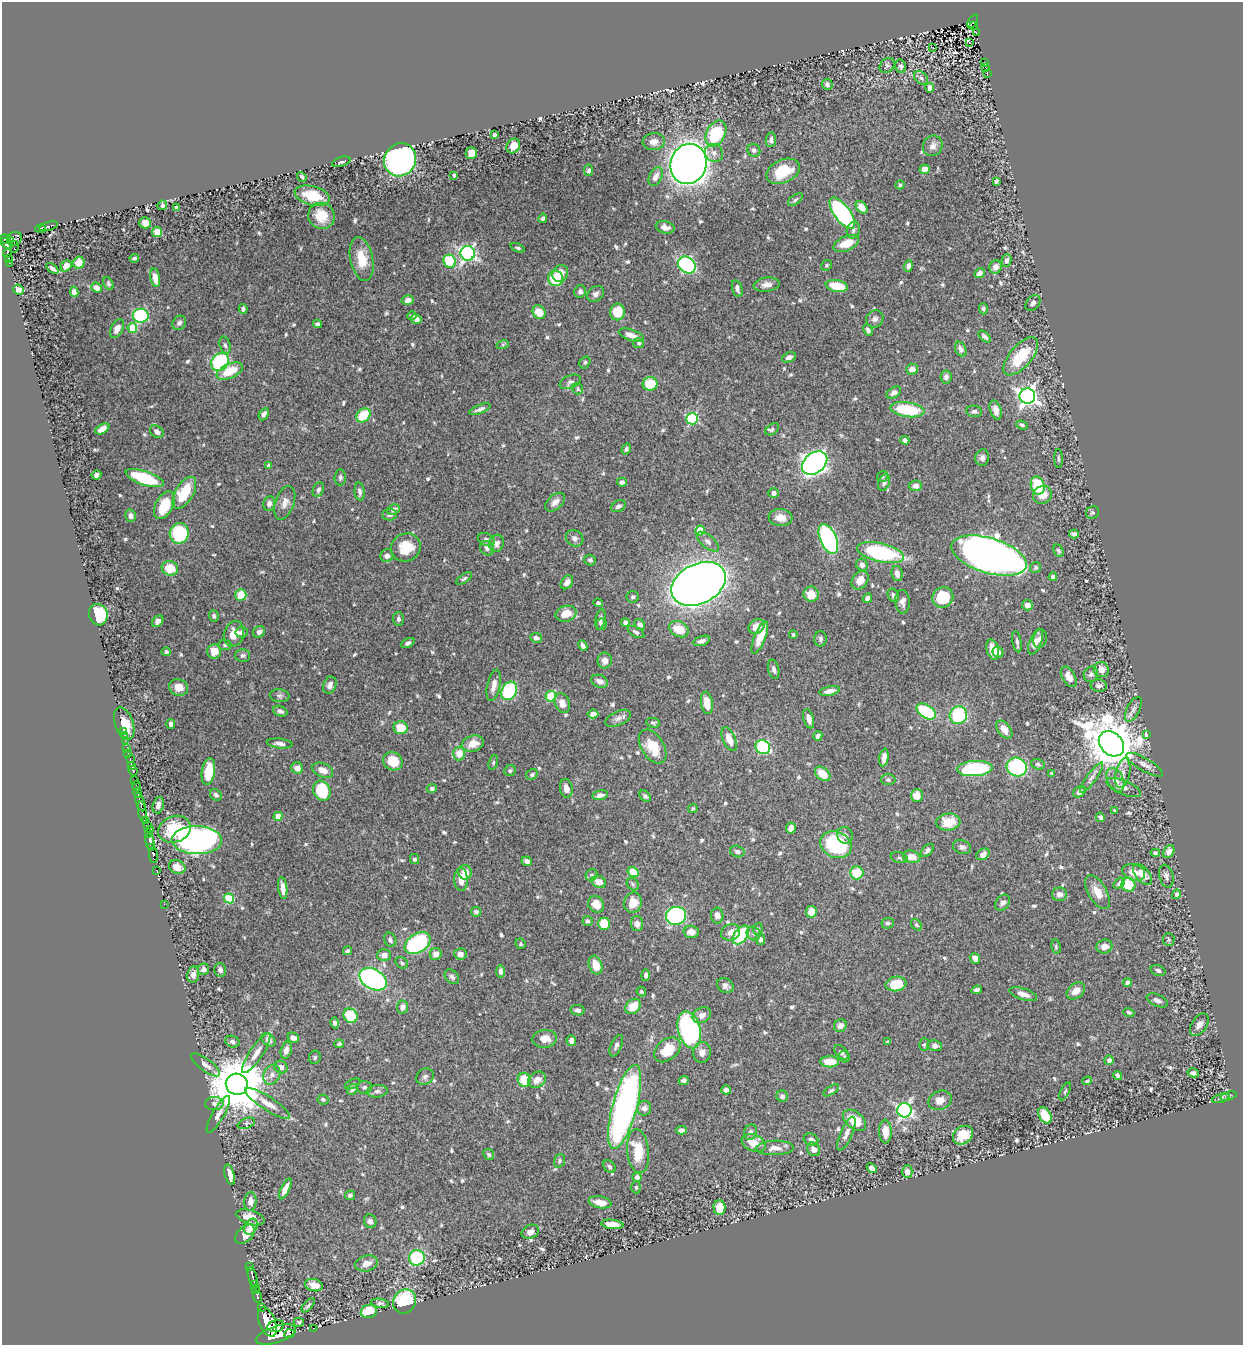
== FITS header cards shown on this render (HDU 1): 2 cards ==
NAXIS1  =                 1241
NAXIS2  =                 1343

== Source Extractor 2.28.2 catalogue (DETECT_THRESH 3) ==
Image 1241 x 1343 px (HDU 1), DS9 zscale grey, 1 PNG px = 1 image px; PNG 1245 x 1347 px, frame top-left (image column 1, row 1343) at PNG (2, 2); each listed source drawn as its Kron ellipse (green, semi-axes under 4 px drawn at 4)
Background 0.891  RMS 0.012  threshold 0.0352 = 3 sigma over >= 5 px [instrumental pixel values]
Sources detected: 674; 1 with non-positive FLUX_AUTO (blend fragments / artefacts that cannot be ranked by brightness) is neither listed nor drawn; of the other 673, the 500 brightest by FLUX_AUTO listed and drawn (173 fainter detections omitted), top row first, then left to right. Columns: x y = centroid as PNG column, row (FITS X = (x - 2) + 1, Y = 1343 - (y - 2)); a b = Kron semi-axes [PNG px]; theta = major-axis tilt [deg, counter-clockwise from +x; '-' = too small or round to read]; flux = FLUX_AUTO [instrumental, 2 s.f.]
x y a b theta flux
973 22 8 4 57 140
974 26 3 2 - 36
976 33 3 2 - 11
969 43 3 3 - 3.9
933 48 3 2 - 2.1
984 63 3 2 - 54
887 65 8 6 44 2.3
901 66 7 5 -77 1.9
985 68 4 3 - 50
987 73 3 2 - 15
921 78 8 6 -45 2.5
827 84 5 5 - 2
930 88 5 4 - 4.1
494 134 3 3 - 1.9
716 134 14 9 63 53
771 140 7 5 83 3.2
654 142 11 8 4 5.7
513 146 8 6 56 13
933 146 10 9 - 4.6
754 150 7 6 - 2.5
471 153 6 5 - 7.7
714 153 9 8 - 4.3
400 160 17 15 57 270
341 162 9 4 18 2.3
688 164 20 18 72 860
925 169 5 4 - 7.1
589 170 6 4 79 2
783 171 17 11 25 26
454 175 4 3 - 1.4
302 177 5 3 - 1.5
656 177 10 6 63 5.3
996 181 4 3 - 2
900 185 4 4 - 1.7
312 196 18 9 -15 23
795 200 8 4 37 1.9
162 205 5 4 - 2.2
862 207 7 5 -50 7.3
177 208 4 3 - 1.7
842 213 18 8 -53 140
321 216 13 13 - 19
543 218 5 4 - 1.7
145 223 6 5 - 5.3
49 226 9 3 17 88
665 227 9 6 -14 4.6
41 228 5 3 - 260
853 230 8 6 78 2.5
157 232 5 5 - 7.8
6 239 5 4 - 460
14 239 8 6 33 420
10 240 3 3 - 130
6 243 7 4 -30 470
846 243 14 7 24 14
14 247 6 2 71 54
518 248 7 4 -23 1.7
7 253 4 3 - 140
468 253 7 7 - 220
8 258 4 3 - 140
134 258 5 3 - 1.4
362 259 22 11 -78 20
450 261 7 6 - 31
1006 261 6 5 - 3.3
9 263 2 2 - 14
79 263 6 5 - 7.8
687 265 9 7 -38 110
827 265 5 5 - 1.3
66 266 6 5 - 7.1
908 266 6 4 75 3
996 267 7 6 - 5.3
52 268 7 3 -36 2.6
560 273 9 7 65 8
980 273 6 4 38 3.6
155 278 9 4 -79 8.8
555 278 8 7 - 26
108 283 7 4 -62 1.4
766 285 13 7 8 4.7
837 286 11 6 -11 23
97 288 6 4 -39 4.7
18 289 5 5 - 3.9
737 289 9 5 -74 3.4
74 292 5 4 - 4.3
580 292 6 5 - 2.5
596 294 9 7 35 3
408 300 6 5 - 4.4
1033 303 9 6 52 3.1
243 309 5 4 - 2.1
983 309 5 4 - 1.5
539 312 7 6 - 14
617 312 8 7 - 17
141 316 8 7 - 74
412 316 5 4 - 1.5
416 319 5 5 - 4.3
875 319 9 8 - 3.2
179 323 7 6 - 2.3
317 324 4 3 - 2
132 328 5 5 - 22
117 329 10 6 65 6.1
868 330 6 4 -63 2.6
631 335 13 5 -19 6
985 337 7 4 -42 2.4
639 343 5 5 - 1.6
503 344 6 4 19 1.3
225 345 9 5 -74 2.2
961 349 7 5 -64 2.7
1021 356 23 11 49 33
789 357 7 5 23 3.2
220 362 10 8 48 70
585 362 6 5 - 1.6
912 369 6 5 - 4.5
230 371 14 7 24 18
946 377 6 5 - 2.5
570 382 11 6 22 2.7
650 384 7 7 - 23
578 389 6 5 - 1.6
894 393 8 5 32 3.4
1027 396 8 7 - 390
480 409 11 4 22 3
907 410 17 7 -8 42
996 410 10 5 -72 5.5
974 411 8 5 -8 2.3
264 414 6 4 60 2.8
363 415 8 6 41 28
692 419 6 5 - 78
1022 425 6 4 -22 1.6
102 429 8 4 30 8.8
772 429 7 5 39 1.8
157 432 7 5 -35 3.5
905 440 4 4 - 3
626 449 6 4 60 1.7
982 458 8 7 - 3
1059 459 9 4 -88 1.5
815 463 14 10 39 460
269 466 4 4 - 3.1
96 475 5 4 - 3.2
340 477 8 5 86 2
882 477 6 5 - 1.4
145 478 20 7 -18 45
622 482 5 4 - 2.6
884 482 8 6 67 2.8
915 486 7 5 5 3.5
1038 486 9 7 -75 32
318 489 7 5 65 2.1
360 492 9 5 -84 2.5
184 493 18 9 59 32
773 493 5 5 - 3.3
1042 495 9 8 - 12
555 502 11 7 42 5.1
269 503 7 6 - 3.8
285 503 17 9 70 6.5
164 505 15 8 63 23
618 506 7 5 32 2.4
393 509 6 5 - 4.5
1092 513 7 6 - 1.5
389 515 7 5 4 2.1
131 516 6 5 - 2.8
780 518 12 8 -5 7.8
700 530 5 4 - 16
179 533 10 9 - 57
1074 534 5 4 - 2.4
574 538 9 7 -31 3.2
486 539 9 6 -25 2.3
828 539 16 8 -66 110
708 542 13 6 -40 3.6
496 543 9 7 73 4.5
406 547 15 13 30 20
487 548 7 6 - 3.2
1058 551 6 4 -67 1.4
880 553 24 9 -13 88
387 556 6 6 - 3.2
989 556 39 17 -16 920
590 560 6 5 - 1.6
862 565 6 5 - 3.9
1035 567 5 5 - 1.8
170 568 8 7 - 16
897 573 7 5 -77 4.9
1053 577 4 4 - 2.3
464 579 9 4 36 1.5
860 580 10 7 55 8.9
567 582 7 5 54 5
698 584 29 20 27 1200
811 594 8 7 - 12
241 595 5 5 - 18
893 595 7 5 -61 2.5
633 597 6 6 - 1.6
943 597 11 10 - 27
867 598 5 4 - 4.3
902 602 11 7 -87 4.3
598 603 5 4 - 1.5
1027 605 5 5 - 4.6
566 614 10 8 17 11
98 615 11 9 -73 46
214 616 6 5 - 2
398 619 7 5 -89 2.6
600 619 10 5 79 3.4
158 621 6 5 - 3
625 622 4 4 - 3.7
601 624 6 5 - 1.6
640 624 6 5 - 3.5
757 627 8 7 - 11
679 629 10 7 -26 16
242 632 6 5 - 3.3
259 632 6 5 - 3.5
636 632 9 4 -30 2.2
234 634 13 10 74 9.9
793 635 4 3 - 1.4
760 637 17 5 68 12
536 638 6 5 - 3.1
820 639 7 6 - 2.2
1040 639 9 6 77 3
702 641 9 5 17 2.8
1017 642 10 4 -79 2.2
1036 642 14 6 68 6.3
408 643 7 4 27 2.3
225 645 6 5 - 1.5
583 645 6 4 -65 2.8
993 650 10 6 -74 11
214 651 7 7 - 11
166 652 4 4 - 1.9
998 652 6 5 - 2.9
243 655 7 6 - 2.3
605 661 8 7 - 4.2
774 669 10 5 -76 3.2
1101 670 8 7 - 7.4
1091 674 8 7 - 3
1069 677 11 6 -60 7.1
600 681 9 6 -25 4.4
330 685 9 6 68 3.8
494 685 16 6 78 7
1099 686 8 6 -3 3.3
179 687 9 8 - 9.8
509 691 10 7 59 55
830 691 10 4 12 6.1
280 696 10 6 -6 2.3
551 696 5 5 - 41
562 703 10 7 -69 7
707 703 11 6 -81 13
1133 709 13 6 63 3.6
280 711 7 5 -22 2.7
926 712 11 6 -32 56
593 714 5 4 - 6.7
958 715 9 8 - 47
618 718 14 7 24 4.1
809 719 10 5 -75 4.8
653 723 7 5 -7 1.6
124 724 17 9 -72 18
171 724 5 4 - 2.7
401 728 7 6 - 16
1004 729 10 6 -51 9.2
123 731 2 2 - 13
1146 734 4 3 - 5.7
124 736 2 2 - 10
818 736 5 4 - 2.4
729 739 13 6 -66 8.8
125 741 3 2 - 18
280 744 13 5 -5 3.8
473 744 11 7 18 9.3
1111 744 14 11 -44 3600
653 747 19 11 -58 22
763 747 8 6 -38 58
127 749 3 2 - 78
128 753 2 2 - 17
459 753 7 6 - 9.9
884 758 9 4 81 4.5
130 759 3 2 - 110
393 761 10 9 - 16
493 762 7 4 72 1.4
1038 764 7 5 -22 1.7
1145 765 21 6 -30 4.9
131 766 4 3 - 420
1017 767 10 9 - 100
297 768 6 5 - 5.8
975 768 18 7 3 76
323 770 11 7 -23 6.3
133 771 5 3 - 330
510 771 6 5 - 1.8
208 772 13 6 81 21
1052 773 4 3 - 1.5
1123 773 15 7 77 5.7
532 774 6 5 - 1.7
823 774 9 6 -40 12
1092 777 18 5 54 3.7
888 780 7 5 -2 1.7
1115 780 12 8 -63 6.9
135 781 3 2 - 31
136 786 5 3 - 420
1124 787 18 7 -22 5.2
432 788 5 4 - 1.8
566 788 9 6 -78 4.9
322 791 10 8 -63 33
1079 792 7 5 41 3.5
138 793 5 3 - 320
216 795 6 5 - 2.6
600 795 8 5 10 4
917 795 6 6 - 10
645 796 6 4 -47 2
140 802 10 3 -72 410
158 805 8 5 75 4
693 808 5 4 - 1.3
1115 811 3 3 - 1.6
142 812 11 3 -78 290
278 816 4 4 - 11
1100 817 5 4 - 2.3
145 820 3 3 - 240
948 822 12 8 6 18
148 825 4 3 - 80
791 828 5 5 - 6.1
150 829 2 2 - 17
174 829 17 13 21 34
148 833 3 2 - 25
845 835 8 7 - 3.6
197 840 25 14 -1 350
150 842 8 3 -80 860
836 845 16 13 -25 74
962 847 9 6 -19 3.2
152 848 3 3 - 150
927 850 8 5 49 2.4
737 851 7 5 -15 2.8
1169 852 7 5 59 4.8
1155 853 4 3 - 1.4
983 854 7 5 31 3.7
153 855 8 3 -87 740
912 857 9 6 -16 9.8
899 858 9 5 -16 1.6
414 859 5 4 - 1.8
527 861 5 4 - 3.1
177 867 8 7 - 6.7
156 870 3 2 - 46
465 872 7 7 - 8.2
633 872 5 5 - 24
1134 872 12 8 -19 9
857 873 6 6 - 22
1143 874 12 7 -50 7.7
592 875 6 5 - 1.7
1166 876 12 7 -74 3.1
461 879 11 6 -89 9.7
599 882 7 5 -27 8.2
1119 883 6 4 40 2.3
633 884 7 5 -48 1.5
1128 885 7 7 - 24
283 888 11 4 -83 6.1
1098 892 19 9 -60 9.7
1059 894 7 6 - 4.5
1176 894 5 4 - 2.1
229 898 5 5 - 41
633 903 10 8 78 12
1003 903 9 6 54 3.5
164 904 2 2 - 14
596 904 9 7 -52 11
476 912 5 4 - 2.3
811 912 6 5 - 12
717 915 8 6 -90 5
676 916 10 9 - 100
587 921 5 5 - 2.5
888 923 6 5 - 1.7
604 924 6 6 - 22
637 924 7 6 - 3.9
916 925 6 4 -51 1.7
758 929 6 4 80 1.3
691 932 7 6 - 5.9
731 932 10 8 24 6.1
754 934 7 6 - 2.7
741 935 11 6 54 52
760 939 5 5 - 2.7
390 940 7 6 - 2.5
1169 940 6 5 - 1.4
418 943 14 9 34 110
520 944 5 5 - 1.4
1056 947 7 4 -81 1.4
1104 947 8 7 - 6.3
347 951 5 4 - 1.6
436 954 6 6 - 5.8
460 954 6 5 - 4.3
384 955 7 6 - 5.6
975 958 5 5 - 4.3
402 963 7 5 -37 1.5
595 965 10 6 -70 12
204 969 6 5 - 3.8
220 970 7 6 - 3
1158 970 8 5 -19 2.8
500 971 6 4 90 2.9
193 975 8 6 82 4.1
646 975 5 4 - 2.5
452 977 8 6 -46 2.3
373 979 14 10 -30 180
1127 982 4 4 - 5.9
896 984 10 7 8 22
725 986 9 7 -33 3.4
977 990 5 4 - 2.9
1076 991 10 7 40 7.5
641 992 5 4 - 1.5
1023 994 14 5 -19 6.6
1157 1000 11 6 -24 3.2
633 1006 8 6 43 14
402 1007 6 5 - 4.9
578 1010 7 5 -11 3
1129 1012 5 4 - 1.7
702 1015 10 7 29 5.7
351 1016 7 7 - 31
335 1023 6 4 -76 2.2
1199 1025 12 7 58 4.7
840 1026 6 6 - 4.2
689 1030 19 11 -74 190
293 1038 6 5 - 4.4
545 1039 12 9 5 9.2
269 1040 8 6 -48 4.1
571 1040 5 5 - 4.4
232 1042 7 5 -18 2.5
888 1042 3 3 - 1.3
339 1044 5 4 - 1.7
924 1045 6 5 - 1.5
616 1046 11 5 66 2.8
935 1046 7 5 -10 4.1
286 1050 8 5 76 4.8
667 1050 15 10 40 21
702 1052 10 8 88 5.4
841 1052 8 5 -44 2.7
256 1053 23 6 56 7.5
315 1057 7 6 - 1.6
845 1057 6 5 - 1.8
1109 1060 5 4 - 3.4
829 1062 9 5 1 14
206 1065 17 6 -36 4.4
281 1067 7 6 - 3.3
1193 1073 6 4 -13 2.5
272 1075 10 8 62 4.4
1118 1075 5 4 - 2
425 1077 9 7 35 2.7
524 1080 7 6 - 21
537 1080 9 7 30 7.5
684 1081 5 4 - 2.1
1087 1081 5 4 - 1.4
237 1084 11 10 - 5100
353 1084 8 4 27 1.4
364 1087 7 6 - 2.4
352 1089 6 4 54 2.3
726 1090 5 4 - 3.8
831 1090 8 4 34 1.4
377 1091 10 6 7 2.9
1065 1091 10 4 63 1.3
782 1096 6 5 - 2.5
1228 1096 8 4 16 1.5
1221 1098 9 4 16 1.6
323 1099 6 5 - 1.7
940 1100 12 9 24 8.3
268 1103 26 7 -32 8.7
214 1104 9 6 -2 2.8
625 1107 43 12 75 280
644 1108 7 7 - 3.8
905 1110 7 7 - 210
218 1114 21 6 60 4.9
1045 1115 9 5 -60 25
854 1120 13 8 -40 18
246 1123 9 5 20 2
681 1130 5 4 - 3.1
885 1131 12 6 -89 11
750 1132 8 6 69 2.9
846 1134 18 6 66 5.5
963 1135 11 8 37 15
811 1140 7 6 - 4
754 1143 12 8 -22 12
775 1148 19 7 1 6.2
814 1149 7 6 - 5.1
638 1151 22 11 -84 27
489 1154 6 5 - 1.7
559 1161 7 5 70 1.7
610 1167 7 5 -45 1.7
872 1168 5 4 - 3.6
907 1172 6 5 - 5
230 1175 11 4 -74 6.2
637 1177 4 4 - 2.7
636 1187 6 4 89 1.6
285 1189 11 4 65 5.5
350 1195 5 4 - 1.8
250 1202 9 6 85 5.1
600 1202 11 6 -11 9.7
719 1208 7 6 - 13
250 1217 14 7 -18 10
370 1221 7 6 - 3.3
612 1224 11 4 -7 8.4
251 1227 8 6 59 6.5
530 1232 9 6 24 4.4
245 1234 11 7 43 9.5
417 1258 8 7 - 55
366 1263 11 7 15 8
250 1267 3 2 - 66
253 1277 10 3 -76 630
254 1285 4 3 - 210
314 1285 9 6 -12 8.2
255 1289 4 3 - 100
257 1296 6 3 -75 350
404 1301 12 11 - 46
380 1303 9 4 -9 1.8
308 1305 8 4 49 1.6
261 1308 3 2 - 70
369 1311 8 6 14 21
267 1322 16 8 -68 3300
299 1322 5 4 - 1.3
275 1326 8 5 12 1400
313 1328 2 2 - 10
290 1334 5 2 - 330
276 1335 21 8 18 4000
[173 fainter detections neither listed nor drawn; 1 non-positive-flux detection neither listed nor drawn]